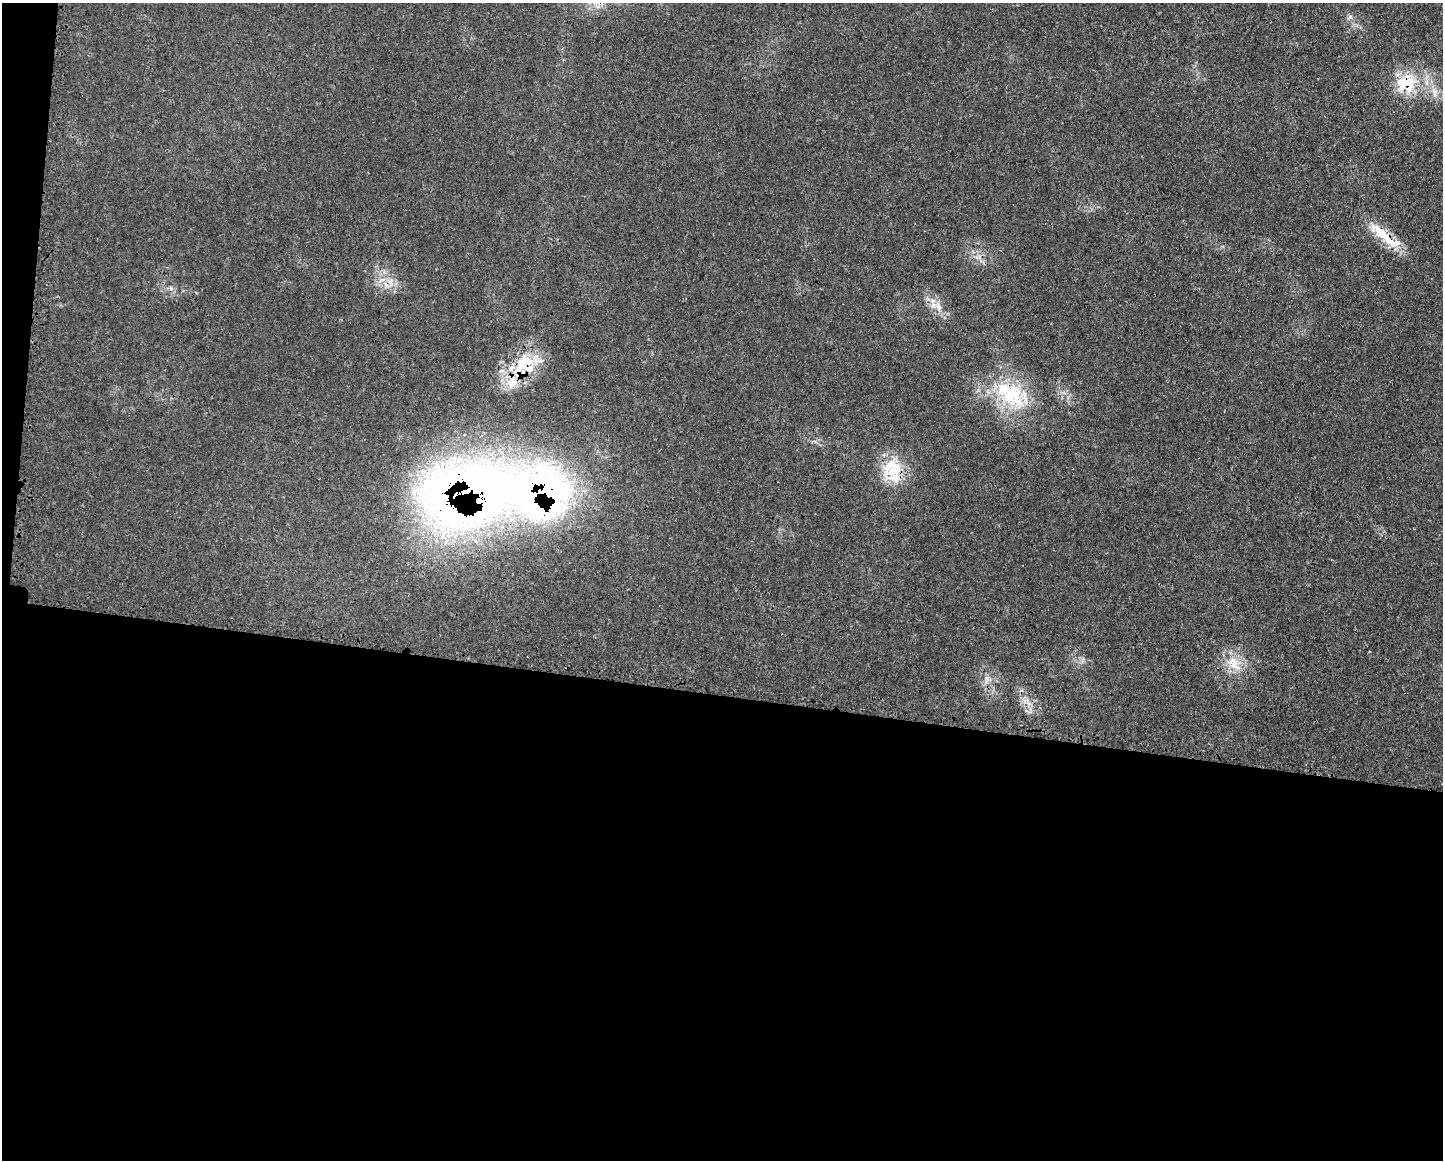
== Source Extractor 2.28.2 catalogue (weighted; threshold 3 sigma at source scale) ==
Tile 10 of 3 x 4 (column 1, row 4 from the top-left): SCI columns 123-1563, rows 2-1159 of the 4687 x 4654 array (HDU 1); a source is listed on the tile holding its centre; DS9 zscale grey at full resolution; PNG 1445 x 1162 px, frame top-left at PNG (2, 3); no overlay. Shown black and unused: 41% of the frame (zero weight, under 3 of 4 exposures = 2% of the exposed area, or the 3 px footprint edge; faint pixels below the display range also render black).
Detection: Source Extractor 2.28.2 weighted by HDU 2 'WHT'; one run over the whole footprint, this tile lists its part. Background 0.0414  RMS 0.0027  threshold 0.0121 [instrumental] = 3 sigma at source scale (4.5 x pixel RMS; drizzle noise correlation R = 1.50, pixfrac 1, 0.05/0.05 arcsec/px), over >= 5 px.
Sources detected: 13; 1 cosmic-ray / hot-pixel residue — not listed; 2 inside a brighter listed object's ellipse — not listed separately; the other 10 listed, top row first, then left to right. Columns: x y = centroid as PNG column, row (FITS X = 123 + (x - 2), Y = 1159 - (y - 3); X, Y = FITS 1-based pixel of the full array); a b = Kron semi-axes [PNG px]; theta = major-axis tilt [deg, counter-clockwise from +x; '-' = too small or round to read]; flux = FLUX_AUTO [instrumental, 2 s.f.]
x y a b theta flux
1406 83 30 26 14 12
1435 92 12 7 -64 1.8
1384 235 55 11 -38 8.6
938 306 15 7 -74 2.3
523 366 38 17 -17 11
512 383 16 16 - 5.6
1012 393 43 31 -58 21
893 470 34 25 -79 11
472 489 138 82 11 220
1234 663 23 11 -66 5.1
Overlapping masked pixels (flux is a lower limit): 5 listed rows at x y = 1406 83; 1384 235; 523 366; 1012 393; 472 489
Unlisted compact peaks at least as high as the median listed source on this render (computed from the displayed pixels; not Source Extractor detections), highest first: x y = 1350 17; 1028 703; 990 679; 384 272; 1030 712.